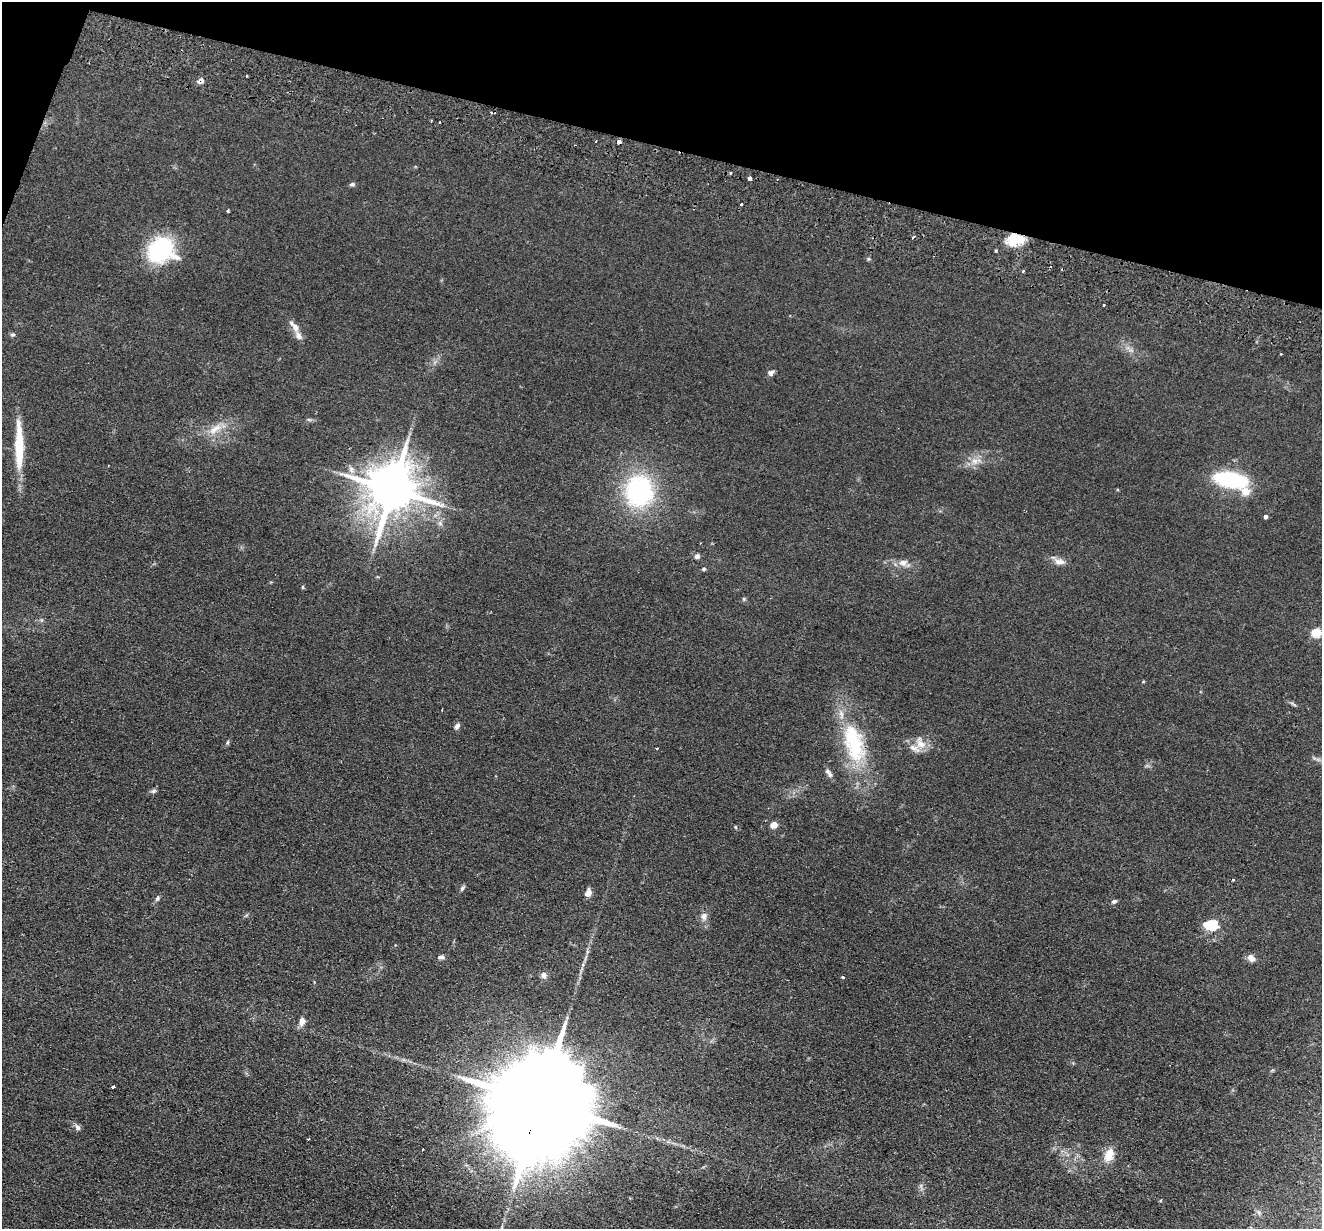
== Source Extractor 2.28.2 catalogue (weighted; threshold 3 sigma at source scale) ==
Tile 2 of 4 x 4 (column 2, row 1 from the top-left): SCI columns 1341-2660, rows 3870-5096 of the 5321 x 5409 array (HDU 1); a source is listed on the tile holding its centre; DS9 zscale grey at full resolution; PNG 1324 x 1231 px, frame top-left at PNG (2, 2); no overlay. Shown black and unused: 13% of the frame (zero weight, under 2 of 3 exposures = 3% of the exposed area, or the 3 px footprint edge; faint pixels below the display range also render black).
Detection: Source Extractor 2.28.2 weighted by HDU 2 'WHT'; one run over the whole footprint, this tile lists its part. Background 0.0578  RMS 0.0092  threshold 0.0416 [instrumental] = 3 sigma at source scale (4.5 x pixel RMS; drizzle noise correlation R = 1.50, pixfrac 1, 0.05/0.05 arcsec/px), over >= 5 px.
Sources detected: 72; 3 inside a brighter object's white glare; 9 cosmic-ray / hot-pixel residue — not listed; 3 inside a brighter listed object's ellipse — not listed separately; the other 57 listed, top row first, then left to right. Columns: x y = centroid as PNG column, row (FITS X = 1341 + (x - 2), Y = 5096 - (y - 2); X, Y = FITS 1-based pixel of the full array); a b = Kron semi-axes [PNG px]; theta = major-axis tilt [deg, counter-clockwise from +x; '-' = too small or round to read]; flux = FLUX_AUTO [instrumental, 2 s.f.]
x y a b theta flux
200 81 8 6 40 3.4
431 121 3 2 - 0.7
619 142 3 3 - 9.2
749 178 4 3 - 24
352 184 7 5 5 1.9
741 204 3 3 - 6.4
228 211 4 3 - 0.96
1013 238 18 14 63 22
161 250 25 22 6 92
868 259 5 4 - 1.2
1023 271 3 3 - 2.1
295 327 14 8 -68 6.1
13 334 6 6 - 1.6
771 373 8 6 31 2.6
309 420 7 4 -19 1.4
215 429 23 9 36 12
19 446 54 9 -89 40
975 461 11 9 22 7.1
351 469 11 7 -59 3.8
1230 480 28 13 -10 87
392 489 15 12 73 5300
639 491 29 25 88 120
1265 516 4 4 - 2.6
440 523 7 6 - 2.6
697 556 6 5 - 3
1059 561 19 8 -25 6.5
903 563 13 9 11 6.1
703 569 5 4 - 1.3
303 587 6 4 90 0.96
744 599 5 5 - 1.2
1316 632 5 5 - 45
457 726 8 5 49 2.6
227 742 6 4 88 1.2
854 743 58 25 -74 77
920 743 19 11 -65 9.3
657 748 3 2 - 1.2
830 775 9 7 -53 3.2
153 791 8 5 17 2
774 825 6 6 - 8.4
735 827 5 3 - 0.86
462 888 8 5 55 1.9
588 893 7 5 72 7.8
157 898 7 5 63 2
1114 901 7 5 26 1.9
704 916 10 8 67 4.6
1211 924 15 10 2 25
441 957 10 5 1 2.7
1251 958 9 7 -54 5.3
543 975 8 7 - 3.8
843 977 4 3 - 1.1
302 1021 11 7 83 5.1
113 1087 3 3 - 3.6
540 1102 43 20 68 39000
77 1127 8 6 -61 3.1
308 1139 3 2 - 0.81
423 1149 3 2 - 1.1
1109 1155 16 10 68 13
Overlapping masked pixels (flux is a lower limit): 5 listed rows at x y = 200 81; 619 142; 1013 238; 392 489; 540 1102